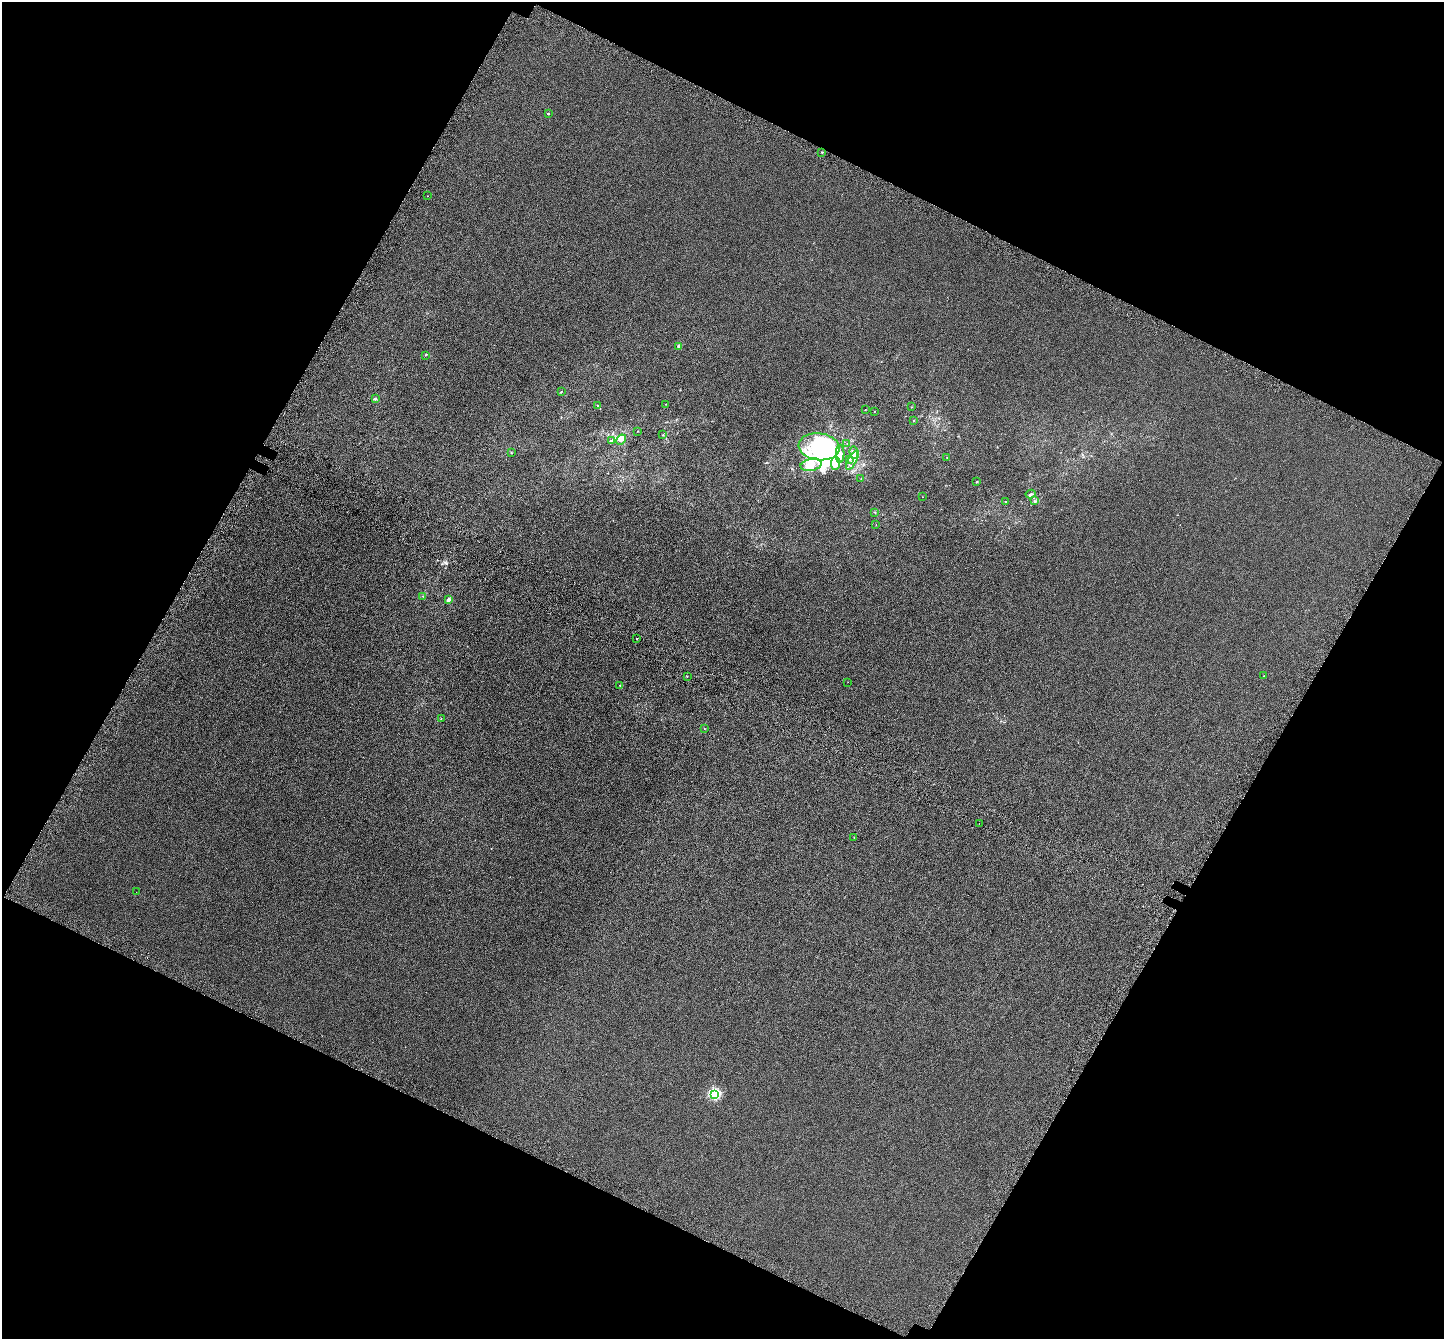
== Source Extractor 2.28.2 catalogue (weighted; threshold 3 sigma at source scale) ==
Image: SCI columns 100-5866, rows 388-5733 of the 5958 x 6056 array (HDU 1 of 3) = the unmasked area's bounding box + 8 px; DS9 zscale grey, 4 x 4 block average (1 PNG px = mean of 4 x 4 image px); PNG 1446 x 1341 px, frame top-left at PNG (2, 2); each listed source drawn as its Kron ellipse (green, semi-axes under 4 px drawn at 4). Shown black and unused: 45% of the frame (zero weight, under 5 of 9 exposures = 6% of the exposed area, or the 3 px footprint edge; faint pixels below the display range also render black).
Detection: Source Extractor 2.28.2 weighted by HDU 2 'WHT'. Background -3.98e-04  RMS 0.0017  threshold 0.00702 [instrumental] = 3 sigma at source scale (4.09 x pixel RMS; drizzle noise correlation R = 1.36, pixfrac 0.8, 0.0396/0.0396 arcsec/px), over >= 5 px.
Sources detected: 71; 12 inside a brighter object's white glare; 2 cosmic-ray / hot-pixel residue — neither listed nor drawn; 9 inside a brighter listed object's ellipse — not listed separately; the other 48 listed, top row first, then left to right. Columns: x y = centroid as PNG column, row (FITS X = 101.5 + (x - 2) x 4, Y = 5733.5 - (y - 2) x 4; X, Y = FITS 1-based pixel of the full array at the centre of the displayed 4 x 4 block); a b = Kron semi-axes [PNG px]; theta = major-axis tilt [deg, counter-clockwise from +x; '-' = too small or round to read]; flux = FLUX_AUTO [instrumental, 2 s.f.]
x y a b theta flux
548 113 2 2 - 2
822 152 2 2 - 1.5
427 196 2 2 - 0.27
679 346 3 2 - 1.2
425 355 2 2 - 0.3
561 391 3 2 - 0.33
376 399 3 2 - 0.78
665 404 2 2 - 0.23
598 405 2 2 - 0.32
911 407 2 2 - 0.26
865 410 2 2 - 0.38
875 411 2 2 - 0.22
914 420 2 2 - 0.39
638 431 2 2 - 0.45
663 435 2 2 - 0.46
621 439 6 4 40 5.3
612 440 2 2 - 0.66
847 443 2 2 - 0.18
819 447 20 13 -7 100
854 452 6 3 -87 2.2
511 453 2 2 - 0.36
840 454 9 4 90 4.4
947 457 2 2 - 0.23
849 459 2 2 - 3.2
852 460 10 2 60 3.7
836 463 6 4 86 5.8
811 465 11 6 12 10
861 478 2 2 - 0.2
977 482 2 2 - 0.65
1031 494 5 2 - 1.1
922 497 2 2 - 0.2
1034 501 2 2 - 0.66
1006 502 2 2 - 0.57
875 513 3 2 - 0.41
876 524 2 2 - 0.2
423 596 2 2 - 0.28
448 599 4 3 - 1.9
636 639 2 2 - 0.65
687 676 2 2 - 0.34
1263 676 2 2 - 0.25
847 682 2 2 - 0.1
620 685 2 2 - 0.26
441 719 2 2 - 0.33
704 728 2 2 - 0.29
979 823 2 2 - 0.2
854 838 2 2 - 0.18
136 892 2 2 - 0.17
715 1094 2 2 - 75
Diffuse or blended objects may show on this block-average render without a row.